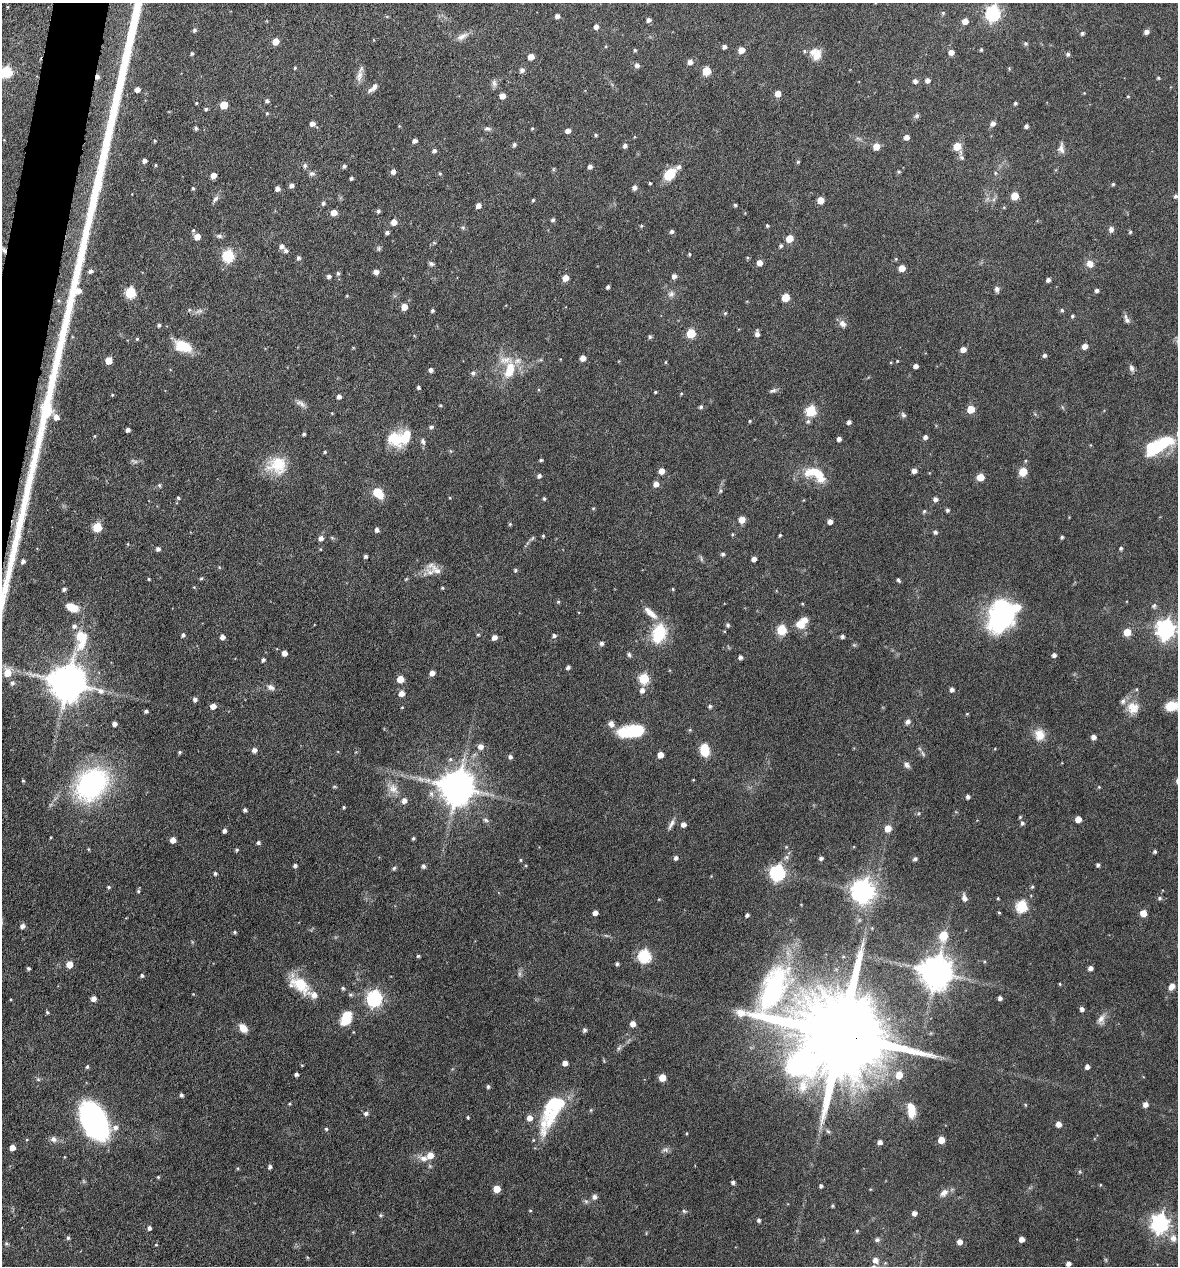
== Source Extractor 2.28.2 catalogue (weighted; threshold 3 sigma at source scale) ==
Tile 11 of 4 x 4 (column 3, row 3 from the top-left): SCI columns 2477-3652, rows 1268-2531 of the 5073 x 5061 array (HDU 1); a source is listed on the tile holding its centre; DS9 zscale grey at full resolution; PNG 1180 x 1268 px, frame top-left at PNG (2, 3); no overlay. Shown black and unused: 2% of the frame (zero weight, under 4 of 8 exposures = <1% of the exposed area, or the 3 px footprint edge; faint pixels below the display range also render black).
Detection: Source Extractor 2.28.2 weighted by HDU 2 'WHT'; one run over the whole footprint, this tile lists its part. Background 0.0822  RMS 0.0036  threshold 0.0149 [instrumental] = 3 sigma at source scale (4.09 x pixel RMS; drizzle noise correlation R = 1.36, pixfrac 0.8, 0.05/0.05 arcsec/px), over >= 5 px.
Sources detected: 440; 2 too faint to see at this stretch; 4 inside a brighter object's white glare — not listed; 13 inside a brighter listed object's ellipse — not listed separately; the other 421 listed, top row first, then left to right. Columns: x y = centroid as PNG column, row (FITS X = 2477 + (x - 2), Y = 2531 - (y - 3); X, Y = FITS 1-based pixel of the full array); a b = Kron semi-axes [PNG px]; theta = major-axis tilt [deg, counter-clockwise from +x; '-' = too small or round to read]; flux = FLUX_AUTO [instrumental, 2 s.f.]
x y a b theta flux
943 13 5 5 - 0.43
993 13 7 6 - 75
387 16 5 3 - 0.31
557 16 4 4 - 1.1
648 20 5 5 - 1
965 21 5 5 - 3.1
596 27 5 4 - 1.6
194 30 5 5 - 0.7
1146 32 5 4 - 1.4
1082 33 4 4 - 0.64
462 36 18 7 27 2.1
276 42 5 5 - 4.8
1026 44 5 5 - 0.6
724 47 4 4 - 1.1
635 50 4 4 - 0.48
741 50 5 5 - 3.4
981 50 5 4 - 0.44
804 51 5 4 - 0.41
951 52 5 5 - 2.2
192 53 4 4 - 0.5
1068 54 5 4 - 0.71
817 55 15 10 58 3.3
531 57 5 5 - 3.2
690 62 5 5 - 1.7
637 65 7 6 - 0.93
295 68 4 3 - 0.38
1009 68 4 4 - 0.32
522 70 5 5 - 1.2
706 71 5 5 - 9.9
6 72 6 6 - 32
359 76 18 7 74 2.1
97 77 5 4 - 1.2
1158 78 4 3 - 0.39
928 80 5 5 - 1.3
915 81 5 5 - 1.2
494 83 10 7 -83 1.1
373 88 14 6 42 1.5
137 89 4 4 - 2.1
778 94 5 5 - 3.1
502 96 5 4 - 2.5
1128 96 4 3 - 0.29
267 101 5 4 - 0.69
196 103 3 3 - 0.34
1015 103 4 3 - 0.55
224 105 5 5 - 7.8
206 109 4 4 - 0.52
267 113 5 4 - 0.4
917 116 8 5 27 0.69
993 123 6 5 - 1.5
312 124 5 5 - 1.7
1026 126 4 4 - 0.92
196 128 4 4 - 0.62
532 128 4 3 - 0.32
487 129 9 6 -15 0.86
568 131 4 4 - 1.6
596 135 4 4 - 0.48
906 137 5 5 - 1.9
155 141 3 3 - 0.32
414 141 5 4 - 1.1
514 144 4 4 - 0.78
625 146 5 5 - 1.1
876 146 5 5 - 4.1
957 146 6 6 - 6.6
1061 148 14 8 -89 1.7
434 151 5 4 - 0.87
962 158 7 6 - 0.8
144 160 4 4 - 1.2
798 162 4 4 - 0.47
155 165 4 3 - 0.31
305 165 6 6 - 0.77
344 166 4 4 - 0.77
590 167 4 4 - 1.1
393 172 5 5 - 1.4
899 172 4 4 - 0.46
440 173 4 3 - 0.41
995 173 5 4 - 0.43
312 174 9 6 6 0.9
669 174 13 9 44 7.6
213 176 5 4 - 2.6
351 178 4 3 - 0.64
650 183 3 3 - 0.37
1113 184 4 4 - 0.45
291 186 5 5 - 1.3
193 188 4 3 - 0.46
635 188 5 5 - 1.4
277 189 5 4 - 1.5
1015 196 5 5 - 6
1176 196 5 5 - 0.7
215 199 10 5 47 1
533 200 4 4 - 0.46
820 200 5 5 - 5.1
323 203 6 5 - 0.82
735 205 3 3 - 0.54
478 206 5 4 - 1.9
378 211 5 4 - 0.7
334 213 5 5 - 3.3
553 220 5 4 - 0.7
394 222 5 5 - 2.9
641 226 5 3 - 0.38
767 226 4 4 - 0.45
463 227 6 4 -1 0.5
1111 229 7 6 - 1.1
193 230 5 4 - 0.47
672 231 5 4 - 0.79
387 232 5 4 - 0.79
1130 232 4 3 - 0.47
219 236 9 5 -10 0.81
197 237 5 5 - 3.4
789 238 5 5 - 5.9
434 243 5 4 - 0.42
282 246 5 5 - 1.4
781 246 5 4 - 0.67
379 248 8 5 85 0.58
4 250 11 6 -50 1.4
286 251 6 5 - 0.88
689 254 4 3 - 0.4
228 256 6 6 - 35
298 258 5 5 - 0.77
759 263 5 5 - 2.6
431 264 7 5 -28 0.73
1090 264 9 8 - 2.3
902 268 5 5 - 3.9
91 271 5 5 - 0.97
376 272 5 4 - 2
338 273 5 4 - 0.59
329 276 5 4 - 0.89
674 276 5 5 - 1.3
565 278 5 5 - 3.4
1048 280 4 4 - 0.99
608 287 4 3 - 0.77
997 289 8 6 -77 0.95
1097 290 4 4 - 0.92
130 293 6 5 - 25
671 294 9 7 28 1.2
347 296 5 3 - 0.28
785 297 5 5 - 8.7
58 301 6 5 - 0.61
404 307 5 5 - 3.5
189 310 5 4 - 0.38
432 310 3 3 - 0.53
1062 310 5 4 - 0.5
199 311 12 5 17 1.1
725 313 5 4 - 0.46
1072 316 5 4 - 0.49
1127 320 8 6 -47 1.1
843 324 10 8 -46 1.6
159 325 4 3 - 0.58
691 333 5 5 - 13
757 334 6 4 89 1.4
650 337 5 4 - 0.62
137 339 4 4 - 0.37
183 346 18 11 -16 9.3
1085 346 5 5 - 2.2
963 349 5 5 - 2.3
1044 355 5 4 - 0.83
583 358 5 4 - 2.2
108 361 5 5 - 5.3
897 361 3 3 - 0.28
666 362 5 3 - 0.3
916 366 4 4 - 1.5
1131 368 9 6 -73 1.1
431 370 4 4 - 1.1
509 370 21 11 73 8
473 373 6 5 - 0.74
418 387 4 3 - 0.65
773 390 10 5 17 0.82
655 392 3 3 - 0.36
681 394 4 4 - 0.32
112 395 4 3 - 0.26
339 397 4 4 - 1.2
301 404 15 6 -32 1.5
440 405 4 3 - 0.38
701 407 5 4 - 0.68
971 409 5 5 - 6.2
811 411 6 5 - 22
903 415 8 5 -44 0.7
56 417 6 6 - 2.3
750 421 4 4 - 0.33
808 421 7 6 - 0.82
849 422 5 4 - 1
431 427 5 4 - 0.75
128 430 4 4 - 1.2
304 434 4 3 - 0.54
95 436 5 3 - 0.26
925 437 5 4 - 1.1
395 438 22 18 -30 9.4
839 439 4 4 - 1.1
423 441 9 6 -75 0.91
1160 445 34 11 33 20
450 451 5 3 - 0.35
325 452 4 4 - 0.46
541 460 4 3 - 0.55
277 465 25 22 2 9.7
661 471 5 5 - 2.9
914 471 5 4 - 1.7
1023 472 5 5 - 10
819 475 20 13 -58 6.9
539 476 5 5 - 0.9
980 477 5 5 - 5.7
656 484 5 5 - 2.3
159 485 5 4 - 0.56
720 491 6 4 71 0.51
378 493 13 9 -45 5.7
178 498 4 4 - 0.48
544 499 5 4 - 0.44
935 499 4 4 - 1.2
593 508 5 3 - 0.3
947 510 4 4 - 0.63
924 511 5 4 - 0.49
742 520 5 5 - 3.3
830 522 4 4 - 1.8
510 524 5 4 - 0.37
97 527 5 5 - 14
377 530 5 4 - 1.1
935 532 4 4 - 0.81
732 534 5 4 - 0.38
780 535 4 3 - 0.45
543 536 3 3 - 0.36
1062 537 4 3 - 0.58
321 538 5 5 - 1.5
1121 548 4 4 - 0.58
158 549 5 4 - 0.99
723 554 4 4 - 0.73
366 556 4 4 - 0.71
754 559 4 4 - 1.8
23 561 5 5 - 1.1
436 570 19 9 -41 2.8
515 570 5 5 - 0.51
201 578 5 4 - 0.45
149 579 3 3 - 0.34
406 579 4 4 - 0.29
898 580 4 3 - 0.64
442 588 4 3 - 0.4
64 589 4 4 - 0.83
673 589 4 4 - 0.31
558 602 5 4 - 0.39
1154 606 7 6 - 0.72
72 607 13 7 -22 6.1
650 613 24 8 -43 3.6
1002 616 25 16 70 76
728 625 5 4 - 0.73
801 625 12 10 -18 3.8
1166 629 8 7 - 150
781 630 6 5 - 18
1127 632 5 5 - 6.9
659 633 22 15 71 13
183 635 5 4 - 0.75
478 635 4 3 - 0.39
554 636 5 4 - 0.81
842 636 4 4 - 0.78
81 637 18 10 -86 13
222 637 4 4 - 1.8
494 637 5 4 - 1.9
601 643 5 5 - 0.94
284 653 4 4 - 2.3
629 655 6 4 -72 0.63
1054 655 4 4 - 1.1
740 657 4 4 - 0.98
263 660 4 4 - 0.78
568 667 4 3 - 0.86
7 673 8 7 - 5
432 673 4 4 - 2
400 679 5 5 - 4.8
644 679 6 5 - 20
67 682 11 10 - 930
12 683 6 6 - 0.94
271 687 10 7 -30 1.4
642 690 6 6 - 1.7
952 690 4 4 - 1.2
401 693 5 5 - 2.4
195 699 5 4 - 1.1
213 706 5 4 - 2.5
710 706 5 4 - 0.64
1172 706 13 9 9 6.5
402 707 3 2 - 0.22
1133 708 17 16 - 4.9
146 711 4 3 - 0.76
908 722 7 6 - 1.1
114 724 4 4 - 1.3
611 724 9 7 -70 1.7
690 730 5 5 - 0.39
632 731 28 13 6 15
1039 735 16 14 -72 4
1093 737 5 5 - 1.6
480 746 6 6 - 1.9
254 750 5 5 - 1.6
704 750 10 7 -79 8.6
180 752 5 3 - 0.48
923 754 9 4 -55 0.68
660 755 5 4 - 3.2
510 757 5 4 - 0.96
907 765 8 6 -55 1.1
23 781 3 3 - 0.33
91 784 31 23 46 61
334 787 6 3 19 0.36
457 787 10 10 - 810
1099 787 4 4 - 0.29
393 789 15 11 -47 3.3
968 797 4 4 - 0.93
404 800 6 5 - 1.8
344 807 4 3 - 0.42
245 810 4 3 - 0.81
1020 817 4 4 - 0.35
1078 819 5 5 - 4
486 820 8 5 -27 0.76
1022 823 5 5 - 0.75
671 824 15 5 62 1.4
683 824 5 5 - 1.7
888 828 5 5 - 4.3
224 831 4 3 - 1.1
413 838 4 3 - 0.47
173 840 5 4 - 2.7
258 843 5 4 - 0.7
786 847 5 4 - 0.31
237 850 4 4 - 0.53
1155 852 4 4 - 0.64
676 858 5 4 - 0.94
821 858 4 4 - 0.91
915 859 6 5 - 0.63
520 860 4 4 - 0.36
295 865 4 4 - 0.81
1098 865 4 4 - 0.7
423 866 5 4 - 0.95
394 868 6 4 45 0.51
215 873 4 3 - 0.64
777 873 7 6 - 71
108 887 5 4 - 0.51
1032 887 5 4 - 0.47
138 891 5 5 - 0.52
863 891 8 8 - 250
964 898 9 6 -75 1.5
998 898 3 3 - 0.34
1160 898 6 4 1 0.7
1021 906 6 6 - 31
999 912 4 3 - 0.38
595 913 4 4 - 2.1
1143 913 5 5 - 4.6
747 915 4 3 - 0.84
23 926 5 4 - 1.4
235 932 5 4 - 0.53
943 936 6 5 - 12
418 956 4 3 - 0.45
644 956 6 6 - 43
69 964 5 5 - 4.4
617 964 4 4 - 0.62
28 968 4 4 - 0.58
1090 968 4 4 - 1.5
936 972 9 9 - 700
142 975 4 4 - 0.63
1060 984 3 3 - 0.32
300 985 28 16 -31 9.6
1171 987 7 6 - 2
343 988 5 4 - 0.48
193 994 3 3 - 0.22
350 995 6 5 - 0.57
93 998 5 5 - 2
374 998 7 6 - 84
1000 998 4 4 - 1.1
1082 1009 4 4 - 1.2
47 1012 4 4 - 0.54
346 1018 13 8 64 8.9
1101 1019 13 8 53 2
633 1024 5 5 - 2.9
243 1028 9 6 -48 3.9
585 1030 5 5 - 0.85
841 1035 34 22 -17 8300
619 1048 7 4 71 0.59
565 1063 4 4 - 2.2
87 1067 5 4 - 0.57
1087 1067 4 4 - 1.4
296 1074 4 4 - 0.85
899 1075 6 5 - 6
662 1078 5 5 - 5.9
38 1079 6 4 -19 0.5
803 1085 20 12 77 4.3
488 1087 4 4 - 0.7
181 1095 4 4 - 0.79
555 1104 33 19 37 15
1145 1104 5 5 - 1.7
1025 1105 5 3 - 0.29
911 1111 15 11 -85 4.7
366 1113 5 4 - 0.95
468 1117 3 2 - 0.39
94 1121 25 14 -63 120
1058 1124 5 4 - 2.3
115 1127 7 6 - 1.5
326 1129 4 4 - 0.43
687 1133 4 3 - 0.27
53 1139 8 7 - 1.3
941 1140 5 5 - 5.3
880 1142 4 4 - 1.4
12 1148 5 4 - 2.5
665 1150 10 5 0 0.98
430 1155 6 6 - 3.4
64 1157 4 3 - 0.26
424 1158 10 7 -7 2
270 1167 4 4 - 0.8
158 1177 4 4 - 0.36
733 1182 4 4 - 0.95
821 1186 4 3 - 0.72
497 1189 5 5 - 5.7
944 1193 12 8 45 2.1
595 1197 7 6 - 1
832 1206 3 3 - 0.42
530 1211 4 3 - 0.3
684 1211 6 4 -45 0.45
914 1213 4 4 - 1.5
380 1215 6 4 21 0.47
759 1220 4 4 - 0.76
1160 1223 7 7 - 150
149 1228 5 4 - 0.94
857 1231 4 3 - 0.38
68 1238 5 4 - 0.64
1173 1238 11 9 82 2.2
1021 1239 4 4 - 2.3
877 1240 7 6 - 0.77
960 1242 5 5 - 2.1
6 1244 6 5 - 0.5
156 1245 4 3 - 0.28
875 1260 6 5 - 2.2
1068 1264 4 4 - 1.5
Overlapping masked pixels (flux is a lower limit): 3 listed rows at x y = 97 77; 4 250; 841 1035
Isophote crosses this tile's border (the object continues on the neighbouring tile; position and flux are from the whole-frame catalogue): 4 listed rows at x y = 6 72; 4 250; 1166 629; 1172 706